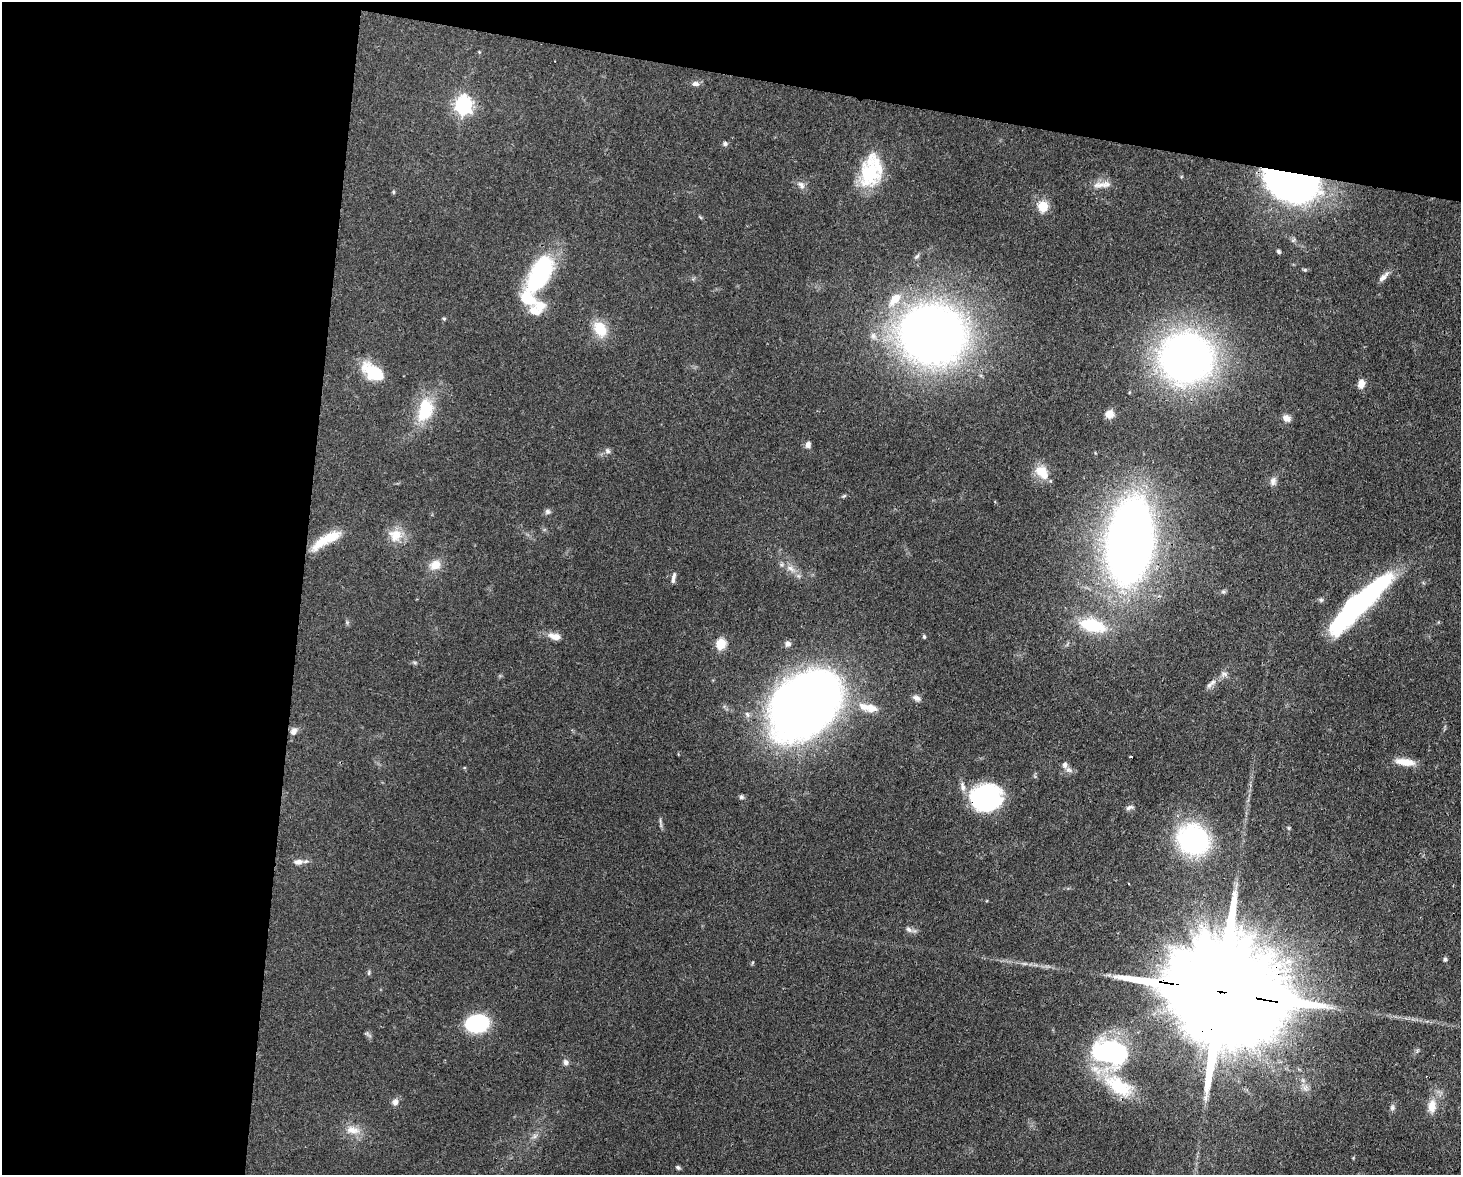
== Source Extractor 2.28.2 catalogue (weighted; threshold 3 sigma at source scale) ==
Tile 1 of 3 x 4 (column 1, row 1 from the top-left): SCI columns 305-1763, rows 3596-4768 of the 4864 x 4844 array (HDU 1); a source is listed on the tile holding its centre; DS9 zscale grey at full resolution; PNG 1463 x 1177 px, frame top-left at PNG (2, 2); no overlay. Shown black and unused: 27% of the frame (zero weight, under 3 of 4 exposures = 9% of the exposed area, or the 3 px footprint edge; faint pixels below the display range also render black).
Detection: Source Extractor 2.28.2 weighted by HDU 2 'WHT'; one run over the whole footprint, this tile lists its part. Background 0.0931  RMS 0.0046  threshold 0.0207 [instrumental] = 3 sigma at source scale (4.5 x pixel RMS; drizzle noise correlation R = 1.50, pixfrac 1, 0.05/0.05 arcsec/px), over >= 5 px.
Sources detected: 80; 6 inside a brighter listed object's ellipse — not listed separately; the other 74 listed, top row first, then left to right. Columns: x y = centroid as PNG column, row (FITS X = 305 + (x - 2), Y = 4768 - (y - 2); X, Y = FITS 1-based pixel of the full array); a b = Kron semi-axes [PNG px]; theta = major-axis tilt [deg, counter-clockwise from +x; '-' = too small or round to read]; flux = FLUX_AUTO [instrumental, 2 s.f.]
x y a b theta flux
696 84 10 7 -8 1.9
463 105 7 6 - 180
725 144 6 6 - 1
871 171 37 23 77 28
1290 183 46 27 -15 180
801 185 12 7 -49 2.1
1100 185 21 8 5 4.4
393 192 6 4 -89 0.56
1043 206 5 5 - 33
1278 251 5 4 - 0.73
917 256 9 4 44 0.98
540 274 40 19 60 54
1383 278 15 7 41 2.3
895 299 21 11 48 8.9
540 306 15 12 -3 7
444 319 5 4 - 0.69
600 329 21 15 -57 11
932 334 45 41 -9 450
1186 358 36 34 0 300
374 373 22 12 -36 22
1361 384 10 7 85 3.7
425 410 31 19 74 19
1109 414 9 9 - 3.8
1286 418 10 8 -30 2.9
808 444 8 7 - 1.7
608 451 7 6 - 1.3
1041 472 17 13 -17 6.8
1273 481 12 8 71 2.2
844 496 7 3 36 0.6
547 512 8 7 - 1.2
396 535 21 15 49 7.9
333 536 30 13 27 9.8
1130 540 58 31 83 480
435 565 14 11 31 5.9
791 568 12 7 -37 3
673 578 14 5 81 1.7
1321 600 6 5 - 0.84
1358 605 75 15 44 110
1092 625 24 12 -14 25
555 636 16 8 -14 4.1
924 637 5 4 - 0.66
721 644 5 5 - 33
788 644 8 7 - 1.8
1224 674 10 6 -16 1.6
1213 682 9 7 26 2
916 698 11 6 -30 1.8
805 705 60 42 45 470
871 708 17 10 -16 5.9
294 731 10 8 61 2.4
1131 757 3 3 - 1.5
1405 762 24 8 -7 6.8
1065 765 7 6 - 1.8
963 786 13 7 -79 2.5
741 797 6 6 - 0.95
986 798 26 23 4 64
1129 808 10 5 25 1.4
1193 840 31 27 -39 72
298 862 12 7 3 2.8
909 929 10 6 -33 1.7
1445 959 5 5 - 0.84
752 963 6 3 71 0.47
1025 964 7 4 -18 0.91
369 972 7 5 88 0.78
1218 991 59 23 -11 24000
477 1024 17 13 6 50
1109 1052 35 22 -8 67
566 1062 8 7 - 1.7
1119 1086 45 21 -33 25
395 1102 9 7 72 2.2
1432 1106 18 11 85 6
1392 1108 8 6 75 1.2
353 1130 22 11 -10 6.1
535 1136 7 5 46 1.3
678 1167 6 5 - 0.95
Overlapping masked pixels (flux is a lower limit): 5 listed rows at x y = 1290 183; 1130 540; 805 705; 986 798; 1218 991